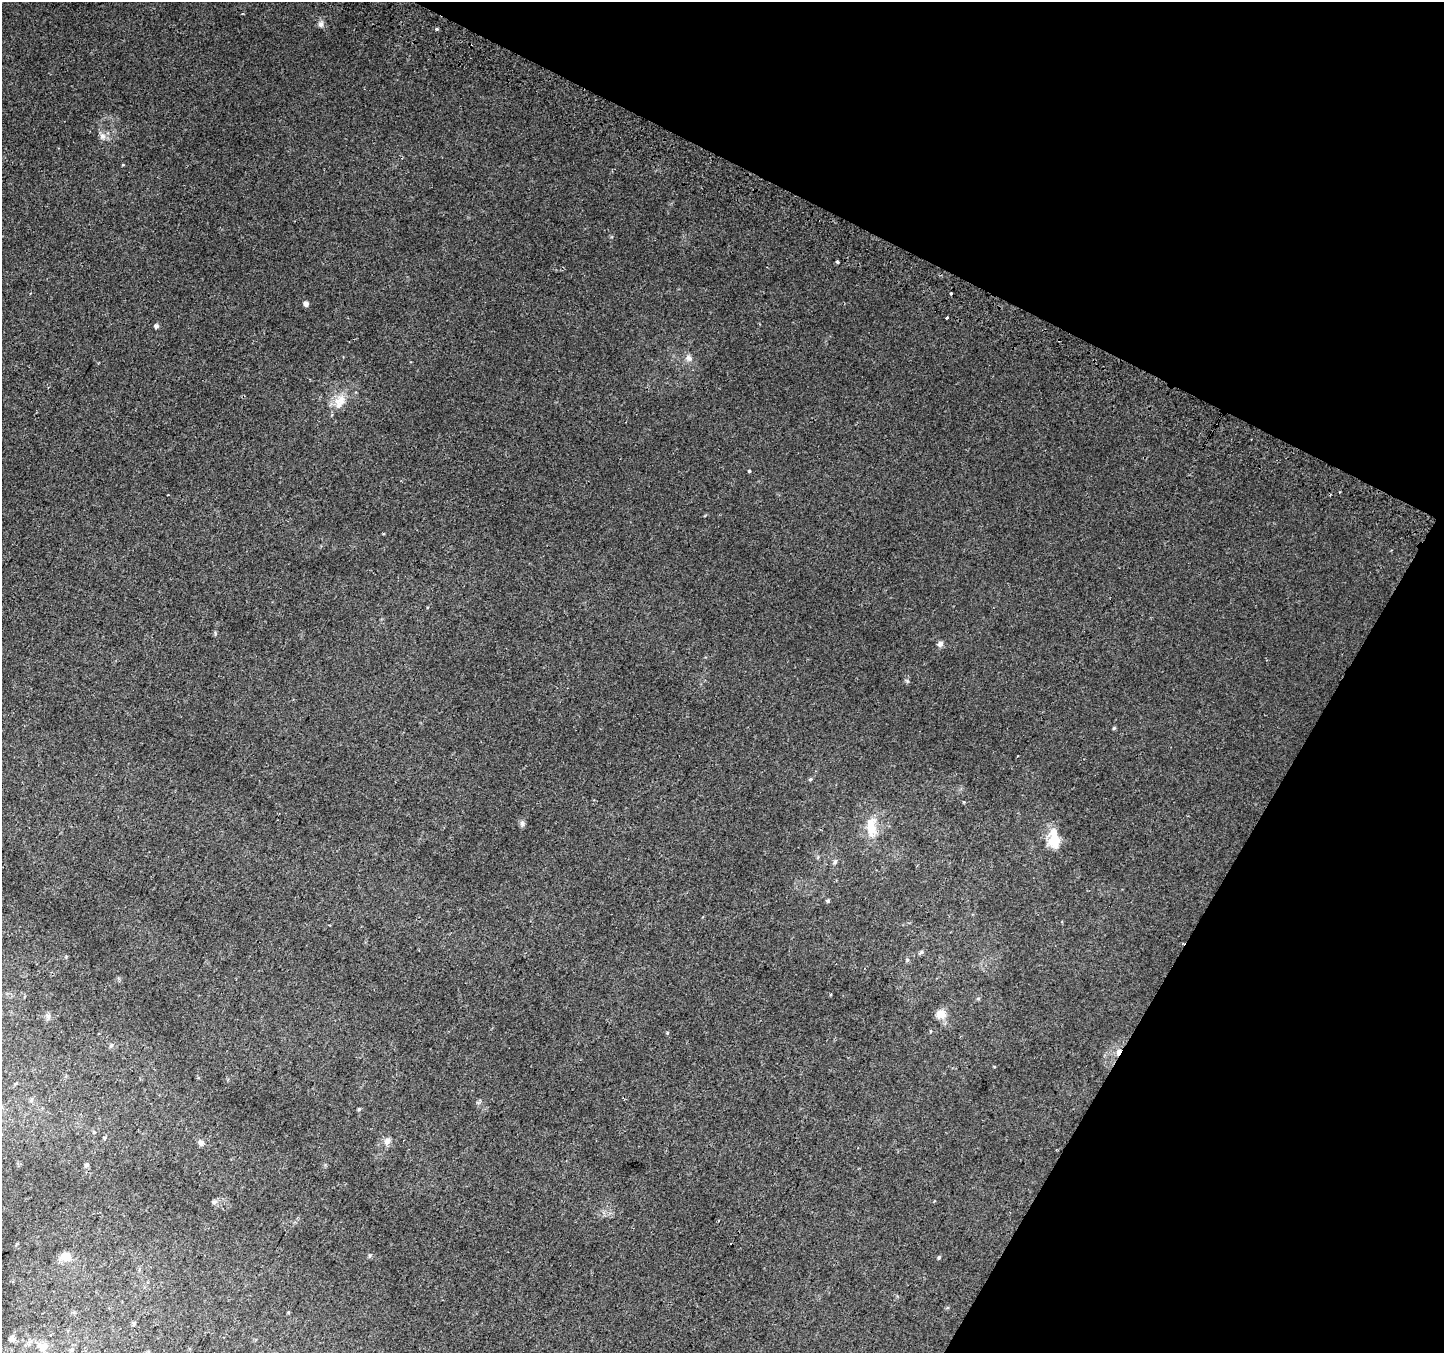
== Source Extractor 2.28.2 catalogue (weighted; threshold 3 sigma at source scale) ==
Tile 8 of 4 x 4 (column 4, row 2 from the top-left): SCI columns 4354-5795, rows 3005-4355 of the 5817 x 5943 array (HDU 1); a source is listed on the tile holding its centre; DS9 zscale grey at full resolution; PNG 1446 x 1355 px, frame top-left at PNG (2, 2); no overlay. Shown black and unused: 25% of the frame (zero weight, under 2 of 3 exposures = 2% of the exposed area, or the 3 px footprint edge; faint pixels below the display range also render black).
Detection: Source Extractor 2.28.2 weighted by HDU 2 'WHT'; one run over the whole footprint, this tile lists its part. Background 0.00904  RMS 0.004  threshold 0.0181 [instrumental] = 3 sigma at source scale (4.5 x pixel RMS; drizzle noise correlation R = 1.50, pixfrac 1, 0.0396/0.0396 arcsec/px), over >= 5 px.
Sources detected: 46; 1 inside a brighter listed object's ellipse — not listed separately; the other 45 listed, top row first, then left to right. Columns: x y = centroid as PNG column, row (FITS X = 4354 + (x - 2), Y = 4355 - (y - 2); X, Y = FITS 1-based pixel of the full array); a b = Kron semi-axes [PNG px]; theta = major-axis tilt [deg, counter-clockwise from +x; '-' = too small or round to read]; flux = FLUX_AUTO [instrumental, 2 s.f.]
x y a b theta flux
242 14 4 2 - 0.31
321 24 9 7 89 1.3
436 29 3 3 - 4.8
103 136 9 7 78 1.6
837 262 3 3 - 0.76
951 294 3 3 - 1.4
306 304 5 5 - 1.4
946 318 3 3 - 1.3
156 326 4 4 - 1.2
689 358 10 8 -36 1.8
341 401 17 12 -73 4.6
749 471 4 3 - 0.57
940 644 8 6 56 1.2
1114 728 5 4 - 0.41
1017 756 3 2 - 0.35
810 779 6 4 23 0.53
522 824 9 6 -89 1
871 828 24 13 -77 7.5
1054 839 26 14 -85 8.1
835 862 7 5 86 0.86
828 901 4 4 - 0.61
907 960 6 4 45 0.54
978 999 5 4 - 0.52
941 1014 13 12 - 3.6
48 1016 7 6 - 1
930 1031 5 3 - 0.37
667 1033 5 3 - 0.33
111 1045 7 5 60 0.81
1118 1052 8 5 66 2
15 1084 5 3 - 0.41
31 1100 7 5 88 0.77
359 1109 4 4 - 0.48
104 1138 5 4 - 0.53
387 1141 12 8 59 1.8
201 1143 7 6 - 1.5
1056 1150 3 2 - 0.38
86 1165 6 5 - 0.69
214 1202 7 5 1 0.92
369 1255 6 4 -71 0.51
66 1257 15 12 0 4.4
939 1257 4 4 - 0.56
134 1323 5 5 - 0.72
11 1338 9 7 73 1.6
43 1346 14 11 -9 4.7
71 1350 7 6 - 1.1
Overlapping masked pixels (flux is a lower limit): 1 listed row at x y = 1118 1052
Unlisted compact peaks at least as high as the median listed source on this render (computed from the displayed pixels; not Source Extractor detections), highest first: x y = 907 681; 215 633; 964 802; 66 957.